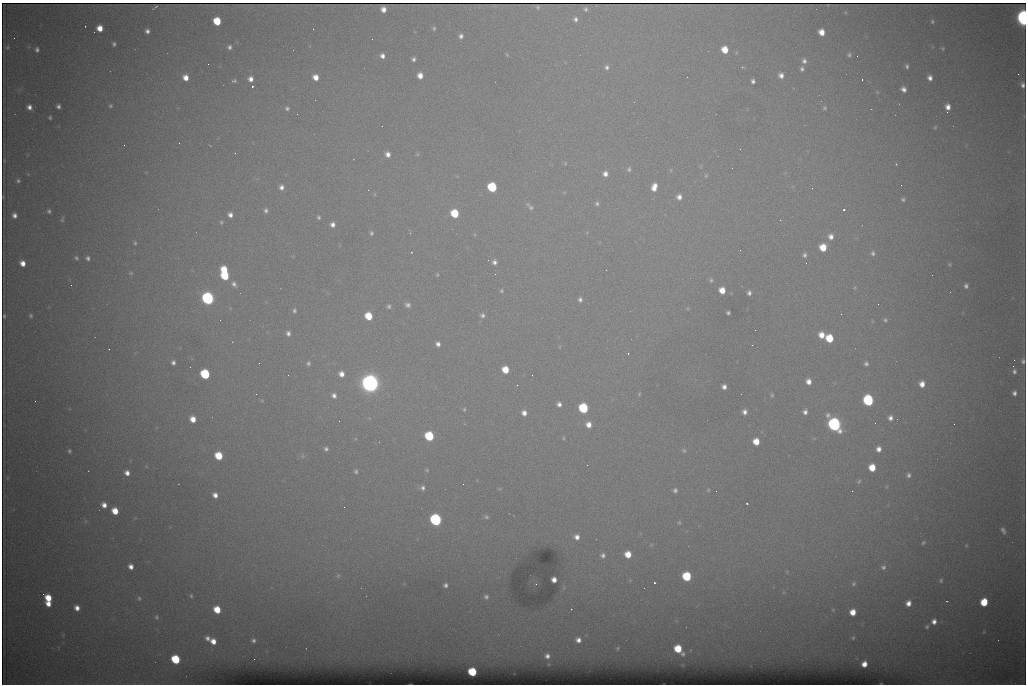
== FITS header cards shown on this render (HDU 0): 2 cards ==
NAXIS1  =                 1024 /fastest changing axis
NAXIS2  =                  682 /next to fastest changing axis

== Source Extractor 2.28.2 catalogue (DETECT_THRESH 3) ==
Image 1024 x 682 px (HDU 0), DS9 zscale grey, 1 PNG px = 1 image px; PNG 1028 x 686 px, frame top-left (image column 1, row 682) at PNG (2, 3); no overlay
Background 6740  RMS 56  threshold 167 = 3 sigma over >= 5 px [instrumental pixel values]
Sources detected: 248; all 248 listed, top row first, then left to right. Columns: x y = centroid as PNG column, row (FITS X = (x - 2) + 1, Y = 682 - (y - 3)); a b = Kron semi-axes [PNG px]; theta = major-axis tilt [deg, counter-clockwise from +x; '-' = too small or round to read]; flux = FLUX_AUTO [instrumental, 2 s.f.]
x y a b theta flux
155 7 7 2 35 4.4e+03
538 7 3 3 - 5.7e+03
383 9 5 5 - 2.7e+04
585 9 4 4 - 7.9e+03
1023 18 9 5 -85 1.4e+06
575 19 6 5 - 1.2e+04
217 21 6 5 - 1.3e+05
932 21 5 4 - 5.7e+03
85 26 2 2 - 2.5e+03
100 28 6 5 - 4.8e+04
434 28 5 4 - 6.3e+03
147 31 4 4 - 1.4e+04
822 32 6 5 - 4.3e+04
461 36 5 5 - 1.3e+04
114 44 4 3 - 7.9e+03
7 47 5 5 - 6.0e+03
229 47 5 5 - 1.1e+04
943 48 5 4 - 5.0e+03
37 50 5 4 - 1.1e+04
725 50 6 5 - 6.8e+04
507 55 4 3 - 3.5e+03
849 55 5 5 - 7.6e+03
382 56 5 5 - 1.8e+04
413 59 4 4 - 1.1e+04
804 61 6 6 - 1.4e+04
208 64 2 2 - 2.8e+03
907 66 5 4 - 8.5e+03
607 67 7 6 - 1.3e+04
742 67 4 3 - 3.3e+03
802 69 5 4 - 9.3e+03
1018 74 2 2 - 1.4e+04
781 75 5 5 - 2.0e+04
420 76 6 5 - 3.3e+04
315 77 6 5 - 3.6e+04
186 78 6 5 - 3.7e+04
930 78 5 5 - 1.9e+04
250 79 5 5 - 2.4e+04
862 79 3 2 - 4.5e+03
234 81 7 5 7 7.3e+03
753 81 4 4 - 1.1e+04
1022 85 6 5 - 1.4e+04
252 86 3 3 - 8.7e+04
903 89 6 5 - 1.8e+04
877 92 4 4 - 3.7e+03
58 106 5 4 - 1.2e+04
110 106 5 5 - 6.5e+03
29 107 5 5 - 2.0e+04
948 107 6 5 - 2.8e+04
287 108 6 5 - 8.5e+03
825 108 4 4 - 6.0e+03
947 112 2 2 - 3.3e+03
297 114 2 2 - 2.4e+03
50 118 3 3 - 5.8e+03
382 126 2 2 - 1.8e+03
935 128 5 3 - 4.7e+03
179 143 2 2 - 4.1e+03
124 145 2 2 - 1.8e+03
740 149 3 2 - 3.1e+03
235 153 2 2 - 1.9e+03
388 154 6 5 - 2.3e+04
417 154 5 4 - 4.8e+03
4 160 3 2 - 3.0e+03
565 163 6 5 - 4.5e+03
896 164 4 4 - 3.8e+03
629 169 7 5 74 8.8e+03
605 174 6 6 - 2.1e+04
706 176 6 5 - 5.7e+03
18 181 6 5 - 8.4e+03
901 185 2 2 - 1.6e+03
281 187 7 6 - 1.8e+04
492 187 6 6 - 2.8e+05
654 187 8 6 75 4.1e+04
812 188 3 2 - 4.2e+03
368 190 2 2 - 8.9e+03
564 193 6 4 1 4.4e+03
375 194 6 3 71 4.2e+03
679 197 6 6 - 2.1e+04
903 199 6 5 - 7.9e+03
597 204 6 6 - 9.3e+03
531 207 9 8 - 1.6e+04
266 210 6 5 - 1.1e+04
844 210 3 3 - 5.1e+03
49 211 4 4 - 7.8e+03
455 213 6 6 - 1.6e+05
14 215 5 5 - 1.8e+04
230 215 5 4 - 1.8e+04
319 217 4 4 - 7.3e+03
62 219 8 4 79 6.9e+03
780 220 3 3 - 2.9e+03
221 222 5 5 - 5.8e+03
333 225 5 5 - 1.9e+04
371 233 6 5 - 8.1e+03
831 236 7 7 - 2.4e+04
135 243 5 4 - 5.7e+03
823 247 6 6 - 8.0e+04
411 252 2 2 - 2.6e+03
873 253 7 5 -67 1.1e+04
804 255 7 6 - 1.2e+04
76 258 6 5 - 7.7e+03
88 258 6 5 - 1.1e+04
488 260 2 2 - 2.1e+03
494 262 6 5 - 1.5e+04
22 263 6 5 - 3.4e+04
950 264 5 4 - 4.9e+03
224 270 6 5 - 1.0e+05
131 273 6 5 - 6.1e+03
437 275 5 4 - 4.7e+03
225 276 6 5 - 1.7e+05
711 280 6 5 - 7.3e+03
234 284 8 6 -54 1.6e+04
71 285 2 2 - 6.7e+03
966 286 6 4 82 1.2e+04
855 288 5 3 - 4.5e+03
722 290 6 5 - 5.1e+04
502 291 5 5 - 6.5e+03
749 293 5 4 - 1.3e+04
208 298 7 6 - 9.9e+05
580 299 5 4 - 1.1e+04
408 305 7 6 - 1.4e+04
389 306 6 5 - 8.4e+03
294 310 6 5 - 8.5e+03
728 313 4 4 - 7.8e+03
841 314 2 2 - 2.6e+03
31 315 5 4 - 6.2e+03
482 315 6 6 - 1.2e+04
4 316 4 2 - 4.5e+03
368 316 6 5 - 1.1e+05
885 320 6 5 - 7.5e+03
288 333 6 5 - 1.4e+04
821 335 7 6 - 4.6e+04
829 338 6 6 - 1.2e+05
438 344 5 5 - 1.7e+04
752 345 3 2 - 4.7e+03
109 349 2 2 - 1.9e+03
628 353 3 2 - 2.8e+03
1014 360 2 2 - 2.3e+03
1023 361 6 5 - 1.0e+04
173 362 5 4 - 1.2e+04
259 363 2 2 - 1.6e+03
308 363 6 6 - 9.5e+03
866 364 5 5 - 9.7e+03
1013 366 2 2 - 1.8e+04
505 370 6 5 - 7.6e+04
1014 371 6 5 - 1.1e+04
205 374 6 6 - 3.2e+05
341 374 7 6 - 3.0e+04
288 375 2 2 - 1.4e+03
532 375 2 2 - 1.6e+03
808 381 6 6 - 2.9e+04
370 383 10 9 - 2.6e+06
922 384 6 6 - 3.4e+04
517 385 3 2 - 3.0e+03
724 387 5 4 - 1.7e+04
1014 393 6 5 - 1.4e+04
256 394 2 2 - 1.7e+03
639 394 5 4 - 4.7e+03
334 395 8 7 - 1.9e+04
772 395 6 5 - 6.2e+03
868 400 7 6 - 4.8e+05
35 401 2 2 - 1.7e+03
262 401 6 4 -20 3.9e+03
559 404 5 5 - 1.5e+04
583 408 6 6 - 3.2e+05
464 409 5 3 - 4.6e+03
744 412 5 5 - 1.7e+04
805 412 7 6 - 1.7e+04
524 413 6 5 - 2.4e+04
890 418 6 6 - 1.8e+04
193 419 6 5 - 4.3e+04
875 423 2 2 - 1.7e+03
834 424 8 7 - 1.2e+06
954 424 2 2 - 8.9e+03
589 425 6 5 - 3.2e+04
429 436 6 6 - 2.6e+05
563 438 5 4 - 4.9e+03
756 442 6 5 - 6.1e+04
326 449 6 5 - 1.1e+04
879 449 6 6 - 2.4e+04
69 451 4 4 - 6.8e+03
684 451 6 6 - 7.3e+03
219 456 6 5 - 1.2e+05
302 456 6 4 -88 6.0e+03
587 465 2 2 - 3.5e+03
872 468 6 5 - 7.9e+04
427 470 5 4 - 4.5e+03
356 471 5 4 - 7.7e+03
127 473 5 5 - 2.2e+04
908 475 6 5 - 1.2e+04
859 481 7 5 58 7.9e+03
423 488 5 5 - 1.1e+04
675 490 5 5 - 1.1e+04
708 490 6 4 47 4.6e+03
716 491 2 2 - 1.9e+03
852 491 2 2 - 1.7e+03
215 495 6 6 - 2.5e+04
747 503 3 2 - 4.0e+03
104 505 6 5 - 2.6e+04
344 507 2 2 - 3.9e+03
115 511 6 5 - 6.3e+04
486 517 6 5 - 7.5e+03
436 520 7 6 - 8.1e+05
679 523 6 4 -88 5.3e+03
1003 530 7 4 -65 1.2e+04
577 537 6 6 - 2.4e+04
923 543 6 6 - 7.7e+03
966 545 5 4 - 3.7e+03
628 554 6 5 - 6.0e+04
603 555 7 6 - 1.3e+04
131 566 5 5 - 2.3e+04
883 567 7 7 - 1.3e+04
338 575 6 5 - 5.6e+03
687 576 6 6 - 2.3e+05
554 580 5 5 - 2.6e+04
941 580 6 5 - 6.5e+03
654 583 3 3 - 9.6e+04
854 584 7 6 - 9.2e+03
445 585 6 6 - 1.3e+04
43 594 3 2 - 1.0e+04
191 596 5 4 - 5.7e+03
486 597 8 7 - 1.4e+04
48 598 6 6 - 7.9e+04
139 598 7 5 -88 8.1e+03
947 601 3 2 - 2.9e+03
984 602 6 5 - 1.2e+05
908 603 5 5 - 2.7e+04
48 604 5 4 - 3.5e+04
77 608 6 5 - 2.7e+04
571 609 2 2 - 2.7e+03
217 610 6 5 - 8.6e+04
833 610 5 4 - 3.9e+03
853 612 6 5 - 5.0e+04
156 617 7 6 - 9.0e+03
934 621 7 6 - 2.4e+04
927 627 6 5 - 8.0e+03
984 632 5 4 - 3.8e+03
207 638 6 4 -45 1.6e+04
853 638 4 3 - 4.4e+03
253 640 4 4 - 9.3e+03
578 640 7 7 - 2.4e+04
213 641 5 5 - 3.5e+04
617 648 6 5 - 6.4e+03
678 649 6 6 - 1.2e+05
683 654 6 5 - 9.2e+03
547 656 6 6 - 1.7e+04
176 659 6 6 - 2.2e+05
254 659 2 2 - 4.5e+03
864 664 5 5 - 3.4e+04
472 672 6 5 - 2.0e+05
At the frame edge (FLAGS 8, measured only in part): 2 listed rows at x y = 1023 18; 1023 361

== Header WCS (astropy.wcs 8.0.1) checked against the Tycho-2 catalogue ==
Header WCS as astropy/WCSLIB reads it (CRVAL/CRPIX/CD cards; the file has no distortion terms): RA---TAN/DEC--TAN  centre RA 07:06:07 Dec +31:10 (106.53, +31.16 deg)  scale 1.44 arcsec/px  FOV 24.5' x 16.3'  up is -93 deg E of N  parity flipped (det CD > 0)
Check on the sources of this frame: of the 60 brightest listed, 8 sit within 2.2 arcsec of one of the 15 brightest Tycho-2 stars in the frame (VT <= 12.35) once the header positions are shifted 0.44 arcsec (0.28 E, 0.34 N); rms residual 0.94 arcsec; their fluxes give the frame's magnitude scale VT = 25.58 - 2.5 log10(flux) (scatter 0.35 mag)
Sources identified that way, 8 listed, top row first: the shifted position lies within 2.2 arcsec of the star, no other Tycho-2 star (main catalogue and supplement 1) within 4.4 arcsec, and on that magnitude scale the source's flux lands within +1.5 / -3 mag of the star's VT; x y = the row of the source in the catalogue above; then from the Tycho-2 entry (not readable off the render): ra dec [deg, ICRS J2000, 3 dp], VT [Tycho-2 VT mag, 2 dp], TYC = Tycho-2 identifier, HIP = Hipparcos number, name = IAU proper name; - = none
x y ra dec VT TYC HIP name
492 187 106.458 +31.151 12.35 2438-728-1 - -
205 374 106.551 +31.041 11.84 2438-663-1 - -
370 383 106.552 +31.106 9.20 2438-180-1 - -
868 400 106.550 +31.305 11.61 2438-184-1 - -
583 408 106.559 +31.192 11.79 2438-1039-1 - -
834 424 106.562 +31.292 10.01 2438-106-1 - -
436 520 106.614 +31.135 11.36 2438-550-1 - -
472 672 106.684 +31.152 11.76 2438-931-1 - -